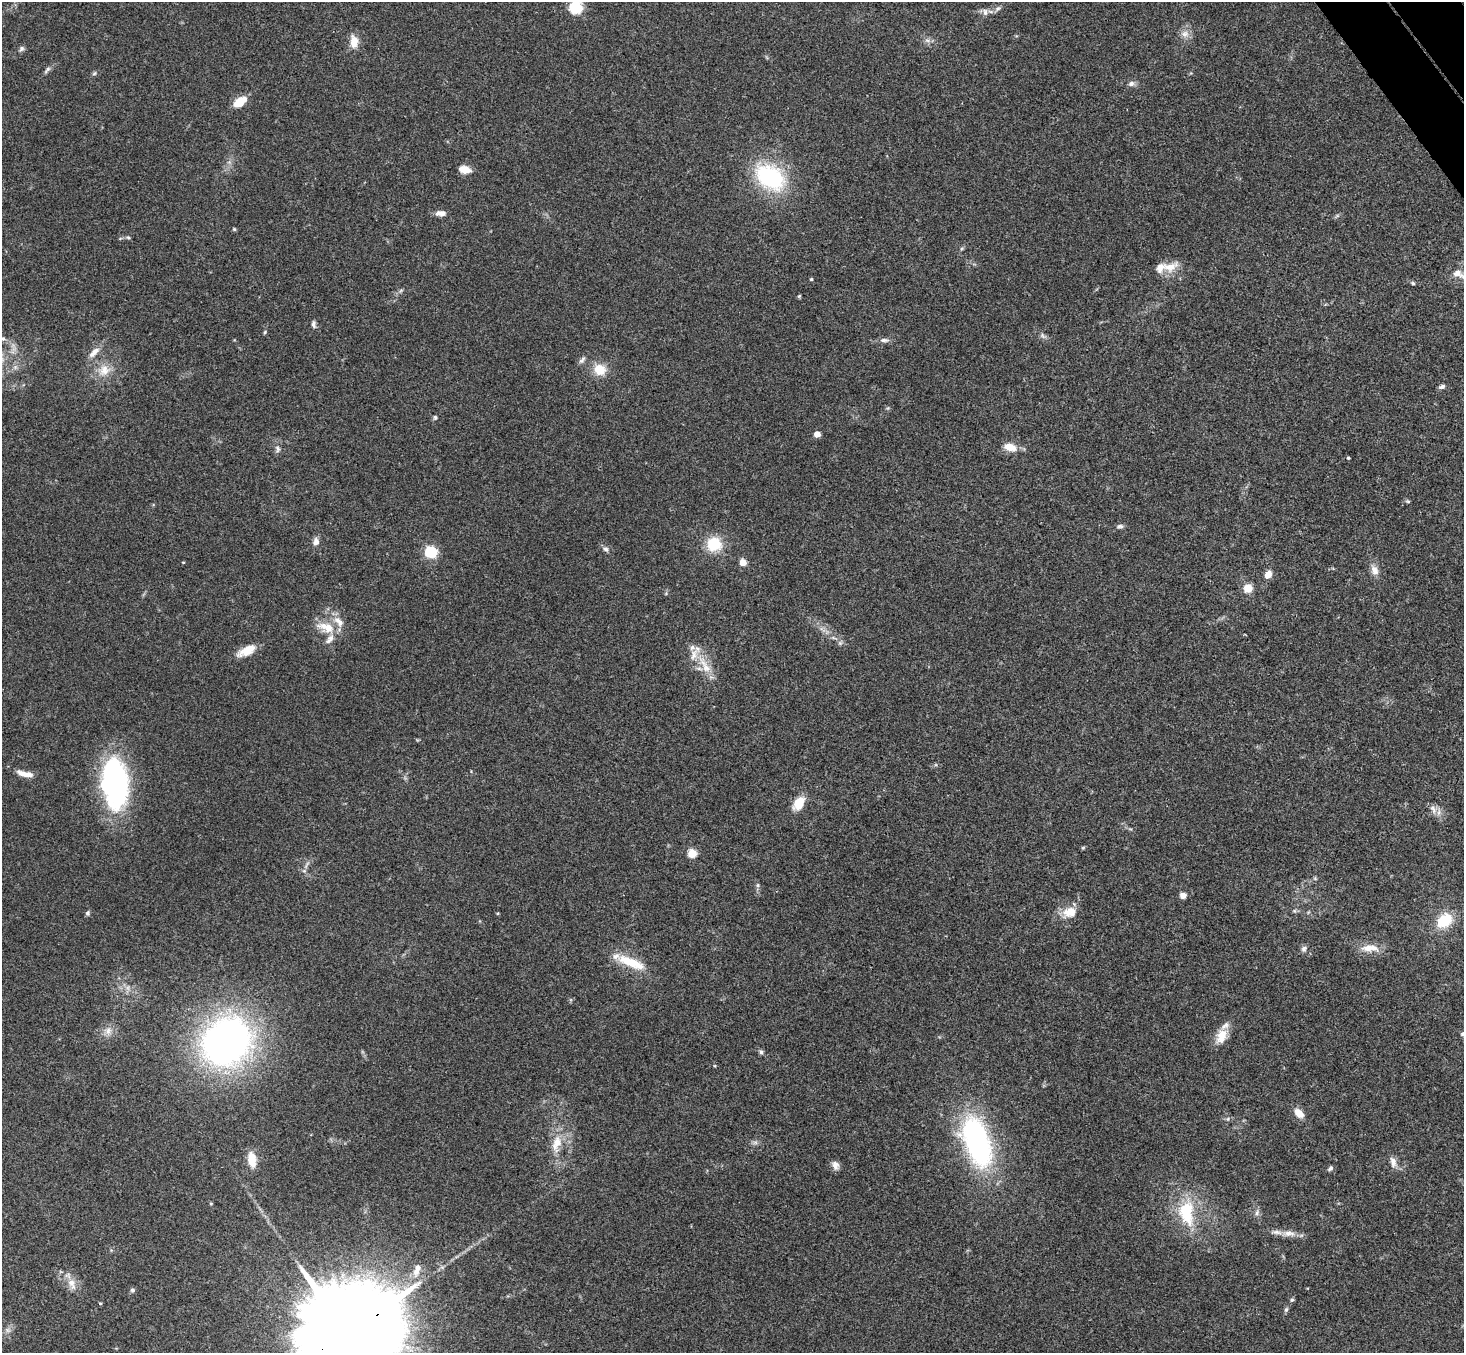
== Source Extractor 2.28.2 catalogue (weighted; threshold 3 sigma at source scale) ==
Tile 10 of 4 x 4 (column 2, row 3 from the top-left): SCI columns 1516-2977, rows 1683-3033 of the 5950 x 5930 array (HDU 1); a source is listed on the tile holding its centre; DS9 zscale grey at full resolution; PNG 1466 x 1355 px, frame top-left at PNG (2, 2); no overlay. Shown black and unused: <1% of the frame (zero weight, under 3 of 4 exposures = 6% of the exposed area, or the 3 px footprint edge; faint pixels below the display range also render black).
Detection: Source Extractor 2.28.2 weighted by HDU 2 'WHT'; one run over the whole footprint, this tile lists its part. Background 0.153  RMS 0.0072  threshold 0.0324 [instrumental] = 3 sigma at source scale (4.5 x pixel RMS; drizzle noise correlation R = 1.50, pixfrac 1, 0.05/0.05 arcsec/px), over >= 5 px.
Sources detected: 104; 3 too faint to see at this stretch — not listed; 9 inside a brighter listed object's ellipse — not listed separately; the other 92 listed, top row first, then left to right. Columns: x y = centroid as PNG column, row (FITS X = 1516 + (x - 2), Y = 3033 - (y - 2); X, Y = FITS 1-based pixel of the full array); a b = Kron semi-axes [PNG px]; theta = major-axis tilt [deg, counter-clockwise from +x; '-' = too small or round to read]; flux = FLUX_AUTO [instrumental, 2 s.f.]
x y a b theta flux
575 7 14 13 - 19
998 9 8 6 33 2
985 12 10 6 -88 2.5
1185 34 12 9 3 4.8
928 40 9 5 -19 2.4
354 41 14 8 -86 9.2
21 49 7 6 - 1.7
47 70 13 5 47 2.1
94 73 7 5 31 1.2
1131 84 8 7 - 2.8
238 103 12 9 41 11
464 169 13 7 -12 8.1
770 177 36 25 -35 71
441 213 12 6 -3 4.9
234 229 5 4 - 0.87
128 238 6 5 - 1.1
1170 267 25 12 16 10
1457 273 15 12 -11 8.4
811 279 4 4 - 0.82
1413 283 5 4 - 1
799 296 5 4 - 0.82
314 324 10 5 -82 2
265 332 6 3 71 0.82
1042 336 10 4 -52 1.9
3 339 8 5 -17 1.9
884 340 13 6 -3 2.7
94 352 18 8 44 6.4
582 360 12 5 56 2.3
104 370 19 16 34 12
600 370 13 11 -22 14
1442 387 8 6 20 2
435 417 6 5 - 1.2
817 434 4 4 - 11
1010 447 13 8 -18 10
278 449 10 7 -84 2.6
1348 458 3 3 - 0.95
1408 501 7 4 -19 1
1120 526 9 5 0 1.9
316 541 9 8 - 3.8
714 544 15 14 - 23
606 549 8 6 -34 2.1
431 552 5 5 - 100
183 562 4 3 - 0.56
743 562 5 4 - 15
1374 570 15 9 -64 5.4
1268 574 8 6 56 6.8
1248 588 10 9 - 7.9
324 626 24 15 -6 13
833 638 7 4 -19 1.3
247 651 25 10 27 11
705 665 35 10 -59 15
25 774 19 6 -12 7
115 783 53 27 -85 140
799 803 15 10 57 14
1433 809 15 8 -60 4.8
1083 848 5 5 - 0.82
692 853 5 5 - 34
757 885 6 4 90 1.3
1183 895 6 5 - 5
1294 911 6 4 44 1
1070 912 20 14 17 11
88 913 6 6 - 1.4
1444 921 21 15 42 21
1369 948 23 9 -2 11
1304 949 9 7 74 2.3
631 962 40 11 -22 21
108 1031 12 9 74 5.3
1463 1034 7 5 19 1.7
1221 1036 21 12 65 11
226 1042 40 35 43 370
761 1052 6 5 - 1.6
1299 1113 12 8 -43 7.3
1228 1119 6 4 89 1.1
755 1142 7 5 0 1.8
977 1142 50 23 -71 160
557 1143 26 13 76 15
252 1160 17 9 -82 12
1393 1162 14 8 -78 4.7
835 1165 11 8 -73 3.8
1330 1168 7 5 48 1.7
211 1204 5 3 - 0.61
1186 1213 38 22 -83 36
1257 1213 9 6 73 2.3
1288 1233 19 8 -2 6.5
417 1270 21 9 73 8.7
71 1283 14 11 -83 7.1
132 1290 6 6 - 1.6
1292 1300 5 4 - 1.2
100 1303 4 4 - 0.74
1286 1310 7 5 63 1.4
8 1330 8 6 -21 2.3
348 1332 47 20 31 29000
Overlapping masked pixels (flux is a lower limit): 1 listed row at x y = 348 1332
Isophote crosses this tile's border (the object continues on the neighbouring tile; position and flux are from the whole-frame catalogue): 5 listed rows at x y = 575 7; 1457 273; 3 339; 1463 1034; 348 1332